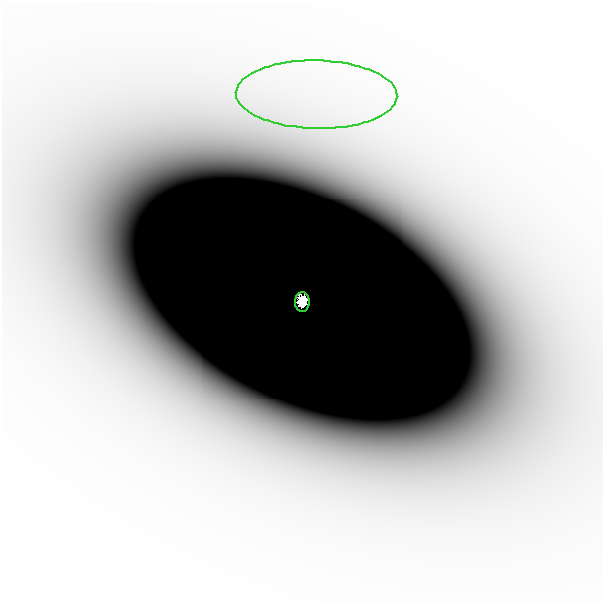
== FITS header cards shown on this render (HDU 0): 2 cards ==
NAXIS1  =                  601
NAXIS2  =                  601

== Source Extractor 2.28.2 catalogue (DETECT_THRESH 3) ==
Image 601 x 601 px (HDU 0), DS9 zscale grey, 1 PNG px = 1 image px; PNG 605 x 605 px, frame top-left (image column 1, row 601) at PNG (2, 2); each listed source drawn as its Kron ellipse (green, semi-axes under 4 px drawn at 4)
Background -4.37e-09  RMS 2.1e-09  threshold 6.25e-09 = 3 sigma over >= 5 px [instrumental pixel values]
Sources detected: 3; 1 with non-positive FLUX_AUTO (blend fragments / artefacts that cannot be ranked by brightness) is neither listed nor drawn; the other 2 listed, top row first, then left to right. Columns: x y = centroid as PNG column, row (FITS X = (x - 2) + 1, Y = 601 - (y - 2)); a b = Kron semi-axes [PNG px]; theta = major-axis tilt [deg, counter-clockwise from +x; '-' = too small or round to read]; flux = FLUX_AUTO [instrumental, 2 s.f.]
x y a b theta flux
317 95 81 34 -1 3.9e-05
302 302 10 7 89 1.3e+00
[1 non-positive-flux detection neither listed nor drawn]